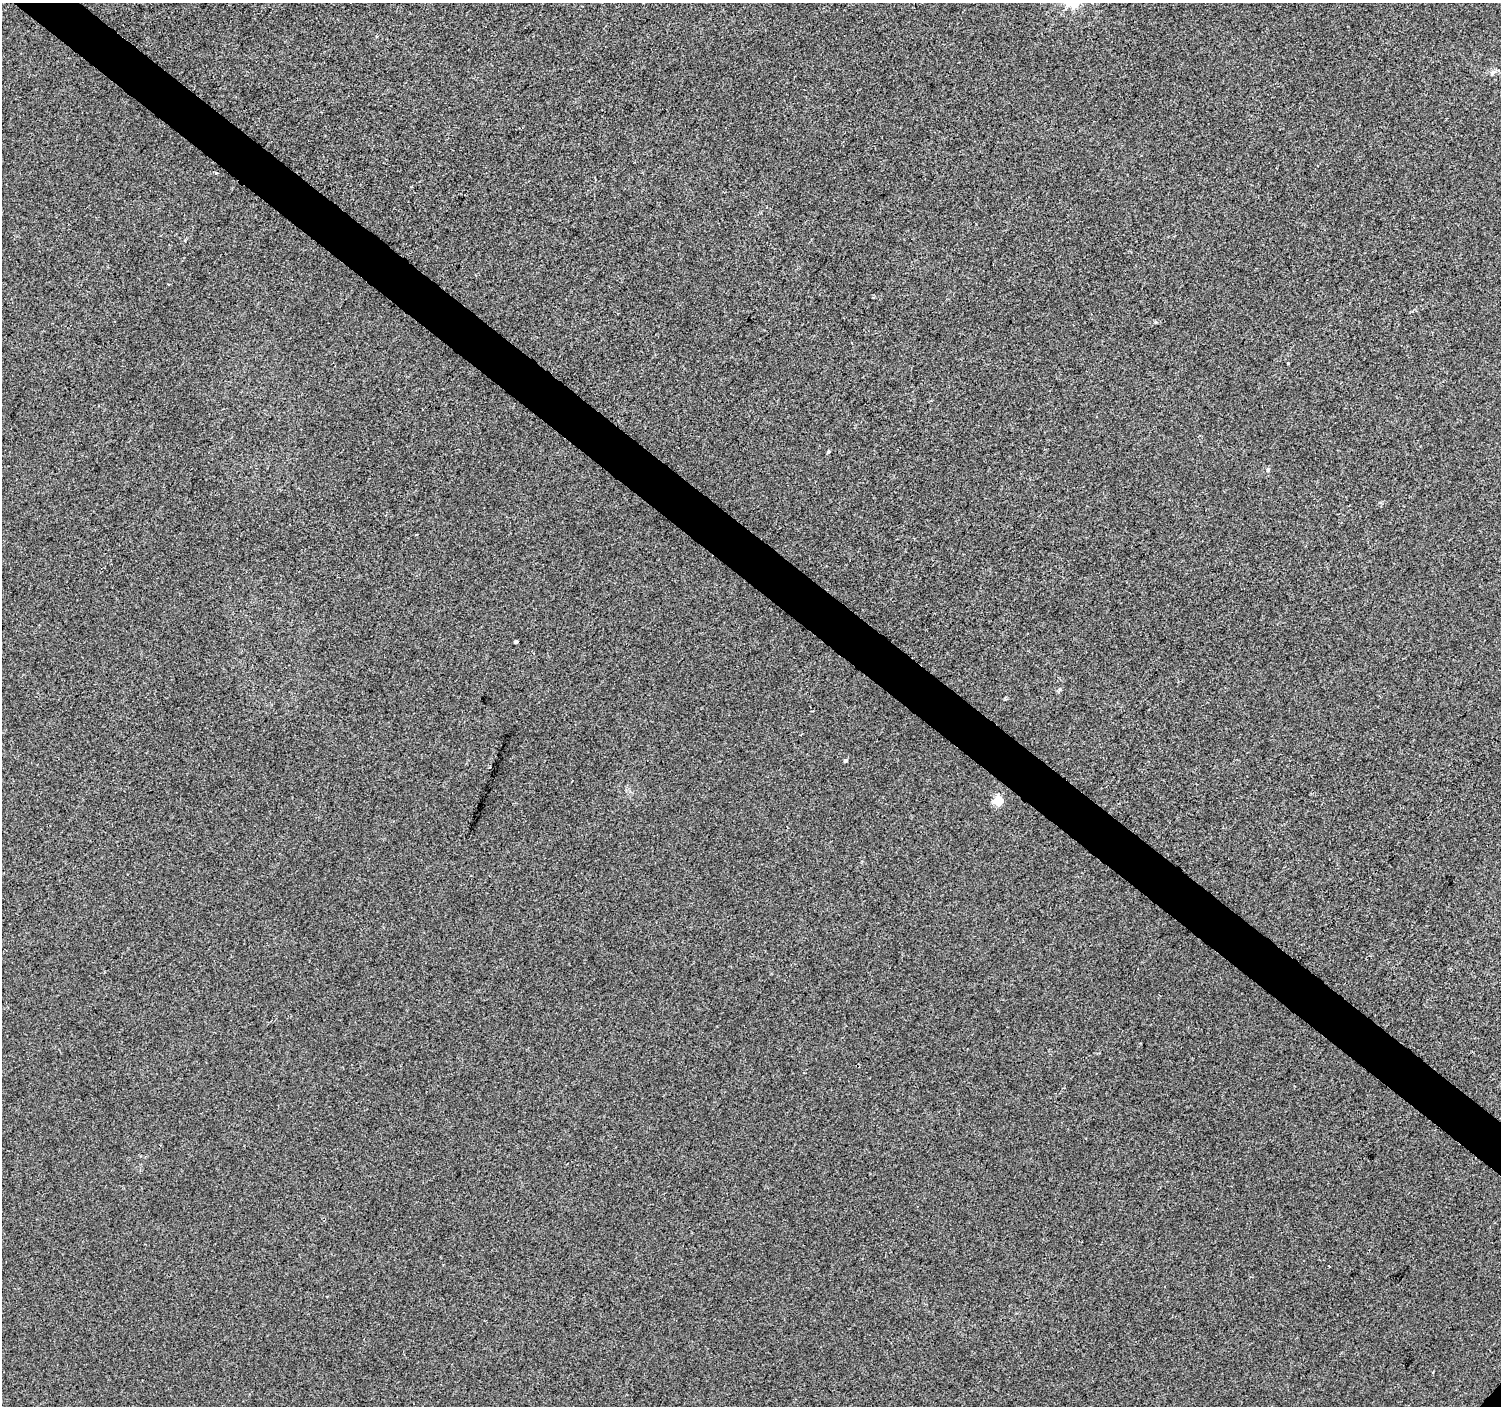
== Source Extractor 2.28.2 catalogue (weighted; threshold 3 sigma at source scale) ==
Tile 11 of 4 x 4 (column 3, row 3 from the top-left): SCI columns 3000-4498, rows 1580-2983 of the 6010 x 6031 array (HDU 1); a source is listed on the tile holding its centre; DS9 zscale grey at full resolution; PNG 1503 x 1408 px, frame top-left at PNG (2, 3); no overlay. Shown black and unused: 4% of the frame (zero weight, under 2 of 3 exposures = <1% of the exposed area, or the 3 px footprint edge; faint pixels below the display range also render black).
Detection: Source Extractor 2.28.2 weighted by HDU 2 'WHT'; one run over the whole footprint, this tile lists its part. Background 8.56e-04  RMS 0.0048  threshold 0.0217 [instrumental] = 3 sigma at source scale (4.5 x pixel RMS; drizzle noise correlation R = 1.50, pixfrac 1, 0.0396/0.0396 arcsec/px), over >= 5 px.
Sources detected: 7; all 7 listed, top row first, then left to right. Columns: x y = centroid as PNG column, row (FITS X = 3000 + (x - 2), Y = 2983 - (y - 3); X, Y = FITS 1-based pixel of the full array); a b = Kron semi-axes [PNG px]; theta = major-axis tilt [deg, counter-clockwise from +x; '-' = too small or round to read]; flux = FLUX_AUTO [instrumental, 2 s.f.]
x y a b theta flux
216 173 3 3 - 1.3
1288 363 3 3 - 1.1
828 451 4 3 - 0.94
1268 469 5 4 - 0.61
516 642 4 3 - 4.5
845 760 5 4 - 0.68
998 800 5 5 - 26